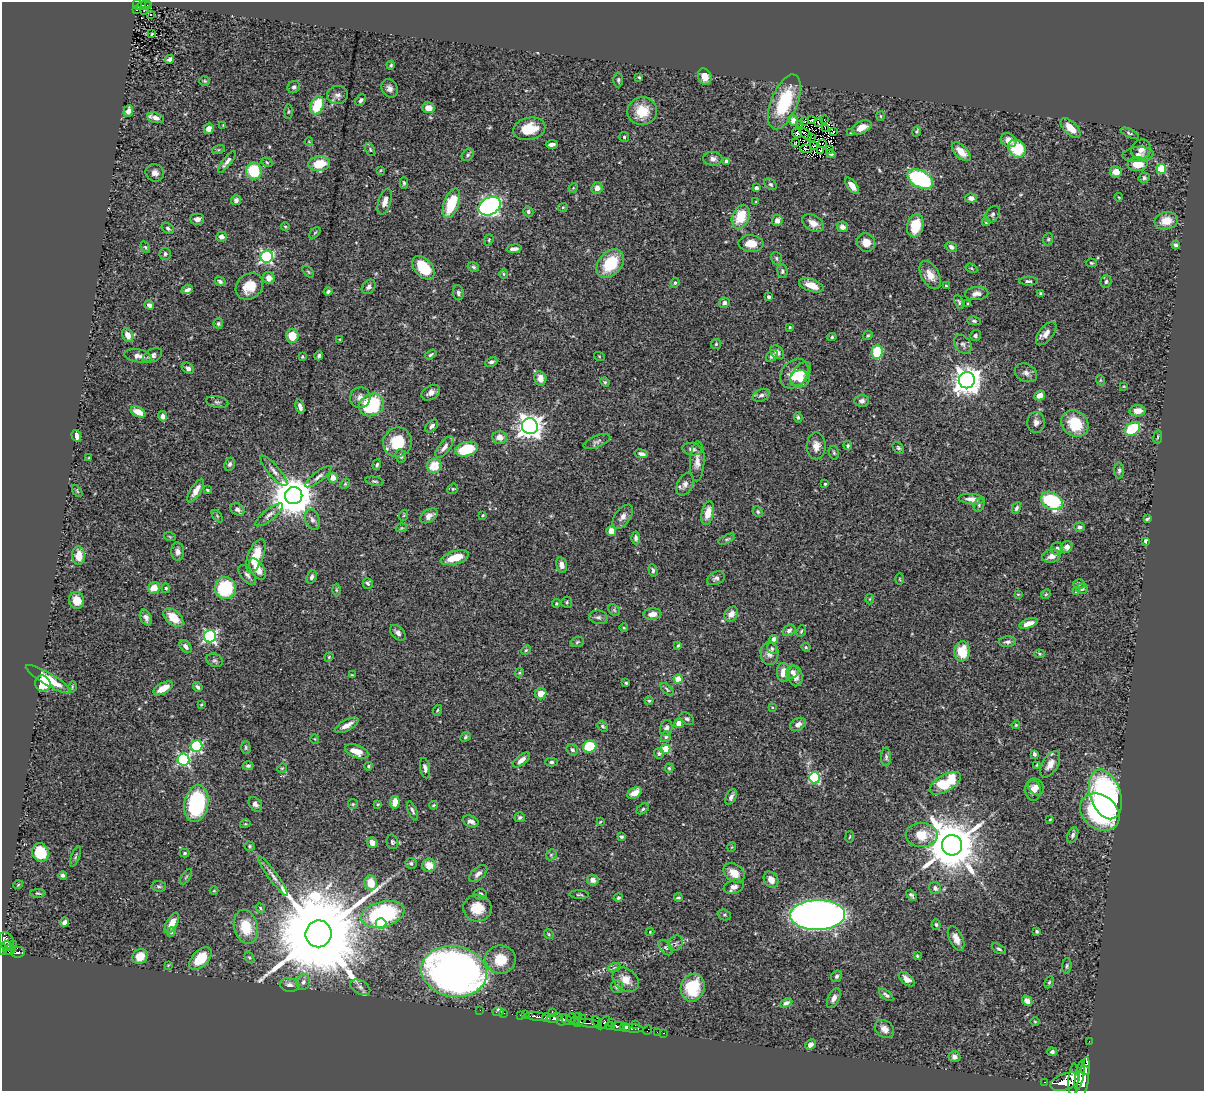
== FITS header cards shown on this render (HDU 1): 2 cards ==
NAXIS1  =                 1202
NAXIS2  =                 1089

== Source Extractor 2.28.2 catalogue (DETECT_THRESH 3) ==
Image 1202 x 1089 px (HDU 1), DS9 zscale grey, 1 PNG px = 1 image px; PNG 1206 x 1093 px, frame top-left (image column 1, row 1089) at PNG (2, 2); each listed source drawn as its Kron ellipse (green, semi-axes under 4 px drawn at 4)
Background 0.709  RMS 0.025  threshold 0.076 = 3 sigma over >= 5 px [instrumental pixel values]
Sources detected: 487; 1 with non-positive FLUX_AUTO (blend fragments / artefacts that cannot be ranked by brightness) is neither listed nor drawn; the other 486 listed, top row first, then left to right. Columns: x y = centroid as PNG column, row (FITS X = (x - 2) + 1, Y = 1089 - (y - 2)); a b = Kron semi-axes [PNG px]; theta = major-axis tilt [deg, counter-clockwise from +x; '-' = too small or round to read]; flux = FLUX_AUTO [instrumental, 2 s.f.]
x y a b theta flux
137 4 5 3 - 50
144 5 7 3 19 82
149 5 4 2 - 17
137 10 3 2 - 10
144 10 2 2 - 8.5
151 15 3 2 - 1.8
152 34 3 2 - 1.8
169 59 4 4 - 4.1
391 65 4 4 - 2.4
639 77 3 2 - 1.7
705 77 8 6 -70 18
618 80 7 4 89 3.3
205 81 5 5 - 2.4
294 87 6 6 - 4
389 88 9 8 - 7.6
337 95 10 9 - 8.5
361 100 6 4 51 4.4
784 102 29 13 68 98
317 105 9 6 68 66
428 108 6 5 - 17
128 111 6 5 - 12
642 111 15 14 - 40
288 112 7 3 89 2.1
881 116 5 3 - 1.8
156 118 9 5 -16 7.6
824 119 3 2 - 1.3
793 120 6 4 -60 7.6
812 120 3 2 - 2
805 121 2 2 - 1.6
819 123 4 2 - 1
223 125 2 2 - 0.96
800 125 3 2 - 2.7
862 127 10 6 25 15
825 128 3 2 - 0.8
1071 128 12 6 -45 24
209 129 5 4 - 12
529 129 16 11 12 41
833 132 3 2 - 2.2
916 132 5 4 - 2.2
797 133 5 4 - 1
851 133 3 3 - 2
1129 133 9 3 -24 2.7
806 134 7 2 -42 0.48
624 137 5 5 - 3
811 138 3 2 - 1.9
1009 140 8 6 -30 14
309 142 4 2 - 1.1
796 142 3 2 - 1.7
822 143 2 2 - 0.94
552 144 6 3 3 7.8
813 146 2 2 - 1.4
806 149 6 2 -4 2
830 149 2 2 - 0.99
1017 149 9 8 - 63
1141 149 10 9 - 11
218 150 6 4 18 2.9
370 150 7 4 -64 2.8
821 151 3 2 - 1.6
961 152 11 6 -45 19
831 154 4 3 - 1.8
468 155 7 5 46 4
1138 155 16 7 4 11
713 159 9 7 -6 7.1
726 161 3 3 - 5.6
227 162 13 3 52 7
267 162 6 4 -31 2.4
319 164 11 7 8 42
1137 164 10 7 2 33
1161 169 5 5 - 95
381 170 4 2 - 1.5
254 171 8 8 - 71
1116 172 6 5 - 16
155 173 9 8 - 9.2
1144 178 5 5 - 4.1
920 179 14 8 -28 210
404 183 6 4 -89 2.7
771 184 7 5 -38 2.9
852 186 9 4 -52 15
573 188 5 4 - 1.6
597 188 6 5 - 11
756 188 4 4 - 6.4
1118 197 4 3 - 1.3
971 198 6 4 -4 9
236 200 5 5 - 6
385 202 14 6 71 11
756 202 4 2 - 1.3
451 203 15 7 70 63
490 206 12 8 30 550
563 207 5 4 - 2.1
528 212 5 5 - 4.7
993 214 9 6 57 4.8
741 217 12 8 66 48
197 219 7 5 0 7.6
777 220 6 5 - 7.8
1166 221 12 8 11 24
986 222 4 4 - 2.4
813 223 11 7 -28 13
285 226 4 3 - 1.5
915 226 12 8 76 48
842 227 6 5 - 6.9
168 228 6 5 - 4
315 233 7 2 45 1.6
221 237 5 5 - 8.5
1048 239 6 5 - 2.7
489 240 6 4 69 2.3
866 242 9 9 - 18
751 244 12 8 -3 21
1176 245 4 4 - 4
145 247 6 4 -60 2.2
951 247 6 4 -35 6.6
514 249 7 3 4 6.6
165 254 6 6 - 3.5
267 257 6 6 - 290
776 258 6 5 - 3
1091 263 6 4 -4 2.1
610 264 16 11 50 71
473 267 6 5 - 3.3
424 268 13 9 -49 63
971 268 6 4 -32 2.1
782 271 7 5 -81 3.4
308 272 7 4 -46 2.4
504 274 5 3 - 1.6
930 275 15 9 -61 20
269 278 6 5 - 13
220 281 5 4 - 4.2
1028 281 9 4 0 3.7
1106 282 6 5 - 3.8
675 283 5 4 - 2.3
811 285 13 6 -19 23
249 286 15 12 40 35
946 286 4 3 - 2.1
369 287 8 6 48 6.2
187 290 6 4 21 6.6
328 291 4 4 - 3.2
458 293 7 5 -84 3.9
977 293 12 6 6 9.4
1040 293 4 3 - 1.7
768 297 3 3 - 4.1
959 302 7 4 -66 2.8
724 303 5 5 - 6.5
968 303 3 2 - 1.8
149 305 5 4 - 5.8
974 321 6 4 -10 2.8
218 324 5 5 - 3
790 327 3 3 - 1.7
1046 334 14 7 51 12
128 335 7 5 -64 14
868 335 5 4 - 2
975 335 5 5 - 4.5
292 336 7 6 - 34
832 337 5 4 - 2.3
340 339 4 2 - 1.4
716 344 5 5 - 2.6
963 344 10 7 -49 6.9
777 352 8 5 -38 7.2
877 352 7 5 87 64
152 355 10 6 23 6.5
431 355 6 3 32 3
138 356 14 6 -9 11
319 356 4 3 - 3.6
599 356 5 3 - 1.3
772 356 7 4 47 4.3
302 357 4 3 - 1.7
491 362 6 4 26 4.7
188 368 6 5 - 5.8
1026 373 11 9 -26 7.6
794 374 16 12 51 30
801 374 14 8 54 19
540 378 7 6 - 14
800 379 9 8 - 14
967 380 8 8 - 2200
1100 380 5 3 - 1.5
605 382 5 4 - 2.1
1124 386 4 2 - 1.2
431 393 10 6 32 8.8
761 395 9 6 24 6.4
1040 395 5 4 - 12
360 398 10 10 - 11
862 401 7 6 - 5.5
217 402 11 5 -10 4.6
372 405 13 11 29 130
300 407 7 4 -74 6.8
1138 411 8 5 4 16
138 412 8 5 -26 19
163 416 5 4 - 7.6
798 417 5 4 - 2.9
1036 422 10 9 - 8.2
1075 424 14 12 -44 57
432 426 7 5 45 5.2
530 426 8 8 - 1500
1132 429 8 6 36 90
76 436 6 4 -72 6.5
500 437 7 6 - 15
1158 437 7 3 81 2.2
397 442 15 14 - 46
597 442 14 6 22 5.9
816 446 13 9 89 13
848 446 5 4 - 2.6
444 447 13 5 52 9.1
898 448 6 5 - 3.2
467 449 12 7 15 73
692 449 10 6 -10 7.2
834 453 7 5 -73 2.9
641 454 7 4 -9 5.6
401 456 7 5 -82 4.2
89 458 3 3 - 1.5
697 461 20 7 87 14
230 464 7 5 66 4.6
377 465 5 4 - 2.9
434 466 7 7 - 34
1119 470 8 5 89 3.9
274 471 19 5 -49 9.8
318 477 16 5 37 7.4
333 478 5 5 - 14
374 481 9 4 -10 3.3
345 484 5 4 - 2.2
685 484 12 7 62 9.5
825 484 3 3 - 2.2
453 489 6 5 - 2.3
207 490 4 3 - 1.8
77 491 7 3 -54 2
196 491 13 5 58 14
294 496 9 8 - 5900
972 499 13 5 -5 10
1052 501 11 8 -31 150
979 505 7 5 75 3.5
1016 508 6 4 63 3.5
237 509 7 5 -34 5.3
758 512 5 5 - 2.7
708 513 12 6 78 21
269 515 17 5 38 9
404 515 6 3 71 1.7
483 515 3 2 - 1.6
217 516 7 3 -54 2
429 516 10 6 34 9.1
623 517 14 7 54 9.4
1147 519 4 3 - 2.3
312 520 11 7 -70 6.9
1079 527 5 4 - 4
401 528 6 4 11 2
611 531 5 5 - 19
170 537 6 3 -19 1.8
636 538 6 4 -87 4.4
727 539 9 4 26 2.9
1146 541 4 3 - 3.9
1067 547 6 5 - 10
1057 549 6 6 - 6.1
178 551 9 6 -86 7.7
79 556 9 6 -87 24
256 556 17 8 68 42
1051 556 9 6 14 11
455 558 14 6 16 33
561 565 8 5 -78 11
257 569 12 6 -58 18
653 570 6 4 -72 3.2
247 575 12 6 -52 6.4
312 577 7 5 70 5.6
716 578 9 6 25 5.6
900 579 5 3 - 1.7
368 583 5 5 - 3.3
1079 584 6 5 - 2.4
154 588 6 5 - 21
166 588 5 4 - 2.5
225 588 11 10 - 98
1082 589 6 5 - 3.9
336 590 6 4 -89 2.2
1076 592 3 3 - 1.6
1018 594 4 2 - 1.4
1046 594 5 4 - 2.2
870 599 5 3 - 1.5
77 600 8 7 - 25
567 602 5 5 - 3
556 603 4 3 - 1.7
614 610 6 5 - 3.1
652 614 9 5 5 13
731 614 8 6 53 12
598 617 9 6 -8 5
146 618 8 5 -63 6.5
173 618 11 7 -43 32
1028 623 10 4 18 14
624 628 4 3 - 1.5
789 630 7 5 35 5.5
801 631 6 4 67 2.5
398 633 9 6 -44 7.2
210 636 6 6 - 310
774 639 4 4 - 7.2
577 642 7 5 17 2.7
1007 642 9 5 5 5.2
678 645 4 3 - 2.6
186 647 7 5 -50 6.9
806 647 5 4 - 2.1
772 648 6 4 -51 3
526 650 5 4 - 2.2
962 651 10 7 84 44
770 653 11 9 90 11
1039 654 5 4 - 2.1
329 657 5 4 - 1.9
215 660 8 6 -20 4.7
783 672 9 6 89 16
792 672 7 6 - 5.8
519 673 5 3 - 2
352 675 3 2 - 1.6
795 676 10 7 -81 11
48 679 26 6 -31 36
678 679 4 4 - 46
43 683 8 7 - 54
626 683 3 3 - 2.4
72 687 6 3 74 1.8
198 687 5 3 - 3.4
163 688 11 5 30 26
667 689 8 4 -45 2.5
541 694 6 5 - 21
649 701 4 4 - 2
201 705 4 3 - 1.4
772 707 3 3 - 1.4
437 710 6 3 69 2.1
687 719 8 5 -31 4.1
679 724 4 4 - 30
798 724 8 6 28 9.6
347 725 13 5 28 13
1016 725 4 3 - 1.7
603 726 6 4 -44 2.6
666 728 8 6 72 6.3
465 737 5 4 - 2.7
666 737 5 5 - 3.2
315 739 5 3 - 1.4
197 746 6 5 - 190
246 747 6 4 -89 2.6
590 747 7 6 - 74
666 749 5 4 - 61
572 750 6 5 - 4.1
357 752 12 6 -20 22
659 753 5 5 - 3
1034 754 4 3 - 4.3
886 757 9 5 -90 4.2
183 759 6 6 - 220
522 760 10 5 39 9.2
551 762 6 4 1 3.1
1050 764 14 7 59 14
1037 765 4 3 - 1.7
248 766 5 4 - 3.9
368 766 4 3 - 2.1
282 768 5 4 - 2
425 768 10 5 -80 6.3
669 768 4 4 - 2.2
814 778 5 5 - 180
945 783 17 8 30 77
1036 787 9 7 -52 7.9
1033 790 10 8 -84 11
635 793 8 5 28 17
1105 794 25 15 -72 460
731 797 8 5 63 5.7
395 802 6 4 81 22
196 804 18 12 80 180
255 804 8 5 -50 5.7
353 804 5 5 - 2
378 804 4 3 - 1.8
433 805 4 3 - 1.7
643 809 7 4 37 3
412 811 10 4 -68 4.4
1100 812 21 16 -38 190
520 817 5 5 - 2.9
1050 819 3 2 - 1.4
471 821 8 5 -21 7.8
600 822 3 2 - 1.2
245 824 5 3 - 1.5
922 835 16 12 0 34
1073 835 8 5 69 4.8
621 837 4 3 - 2.8
850 837 6 3 80 1.8
392 842 7 6 - 2.9
372 843 5 4 - 7.8
952 845 10 10 - 11000
250 846 5 4 - 2.4
732 847 5 3 - 1.3
40 853 9 8 - 57
185 853 5 4 - 2.9
551 855 6 4 47 2.5
75 856 10 3 68 3.1
411 863 6 5 - 3.2
429 865 7 6 - 18
734 873 12 8 -38 22
478 874 11 6 42 7.8
63 875 4 4 - 4.1
273 876 24 4 -54 11
186 877 9 3 56 2.2
593 880 6 5 - 8.5
771 880 8 6 -53 11
371 883 7 6 - 27
18 885 5 3 - 1.3
159 886 7 5 -3 3.3
734 887 10 6 19 8.6
935 888 6 5 - 5.3
214 891 4 4 - 1.6
38 893 8 4 0 2.4
480 894 7 5 -10 5.1
579 895 10 3 -3 2.5
911 895 6 3 -50 3.7
678 897 4 2 - 2.1
618 898 4 3 - 2.8
260 908 5 4 - 1.9
477 908 14 13 - 35
383 914 22 12 14 210
724 915 7 5 -19 2.9
817 915 27 15 1 1300
64 922 5 4 - 6.1
172 923 11 5 62 15
381 923 5 5 - 100
936 924 5 4 - 2.4
246 927 17 11 -76 50
171 932 5 4 - 2.9
650 932 4 4 - 1.6
1037 932 3 3 - 2.6
318 934 13 13 - 52000
549 934 5 4 - 2.1
956 939 13 7 -65 13
6 941 10 7 -65 390
676 943 8 7 - 5
6 945 5 2 - 130
14 945 4 2 - 34
666 947 9 5 -51 4.1
999 949 7 4 -28 3.3
3 950 5 3 - 300
9 950 6 4 17 190
18 952 7 5 10 210
140 956 8 7 - 26
917 956 4 3 - 2
249 957 6 4 -57 2.4
200 958 14 8 46 49
500 960 15 14 - 40
168 965 3 3 - 1.3
1067 966 8 4 84 3
614 968 6 4 20 3.2
454 971 33 25 -10 1100
836 976 6 5 - 3.8
907 979 9 5 -40 11
626 980 14 10 -39 19
303 982 8 6 70 6.8
1049 982 6 4 63 2.6
289 985 10 6 -7 8.4
617 986 6 6 - 3.8
360 987 11 6 -30 7.2
693 988 14 12 69 57
886 995 8 4 -38 4.3
834 998 10 5 65 8.2
1027 1001 6 4 -47 8.4
786 1003 6 4 26 5.6
480 1010 2 2 - 2.5
498 1012 5 4 - 20
552 1012 2 2 - 8.9
504 1013 2 2 - 7
520 1015 3 2 - 17
525 1015 3 2 - 62
537 1017 11 3 -7 640
546 1017 4 3 - 290
578 1017 3 2 - 100
554 1018 8 4 14 300
571 1018 5 2 - 75
562 1020 6 4 62 730
566 1020 6 3 -41 450
575 1021 5 3 - 61
580 1021 7 3 44 260
1035 1021 4 3 - 1.4
597 1022 6 4 -64 180
612 1022 3 2 - 47
589 1023 11 3 -5 120
604 1023 8 4 48 170
635 1025 3 2 - 50
610 1026 4 3 - 210
618 1026 6 4 1 530
625 1027 5 4 - 510
633 1028 10 3 -4 350
884 1029 10 8 -38 10
647 1030 5 2 - 9.5
657 1032 2 2 - 6.1
663 1033 3 2 - 15
1089 1041 2 2 - 8.5
810 1045 6 4 43 6.1
1052 1052 5 4 - 4
954 1057 6 5 - 6.9
1085 1070 4 2 - 370
1080 1075 15 4 79 790
1073 1080 16 5 86 1500
1083 1080 24 5 81 1700
1045 1082 3 2 - 12
1065 1082 15 8 19 2500
At the frame edge (FLAGS 8, measured only in part): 1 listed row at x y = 3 950
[1 non-positive-flux detection neither listed nor drawn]